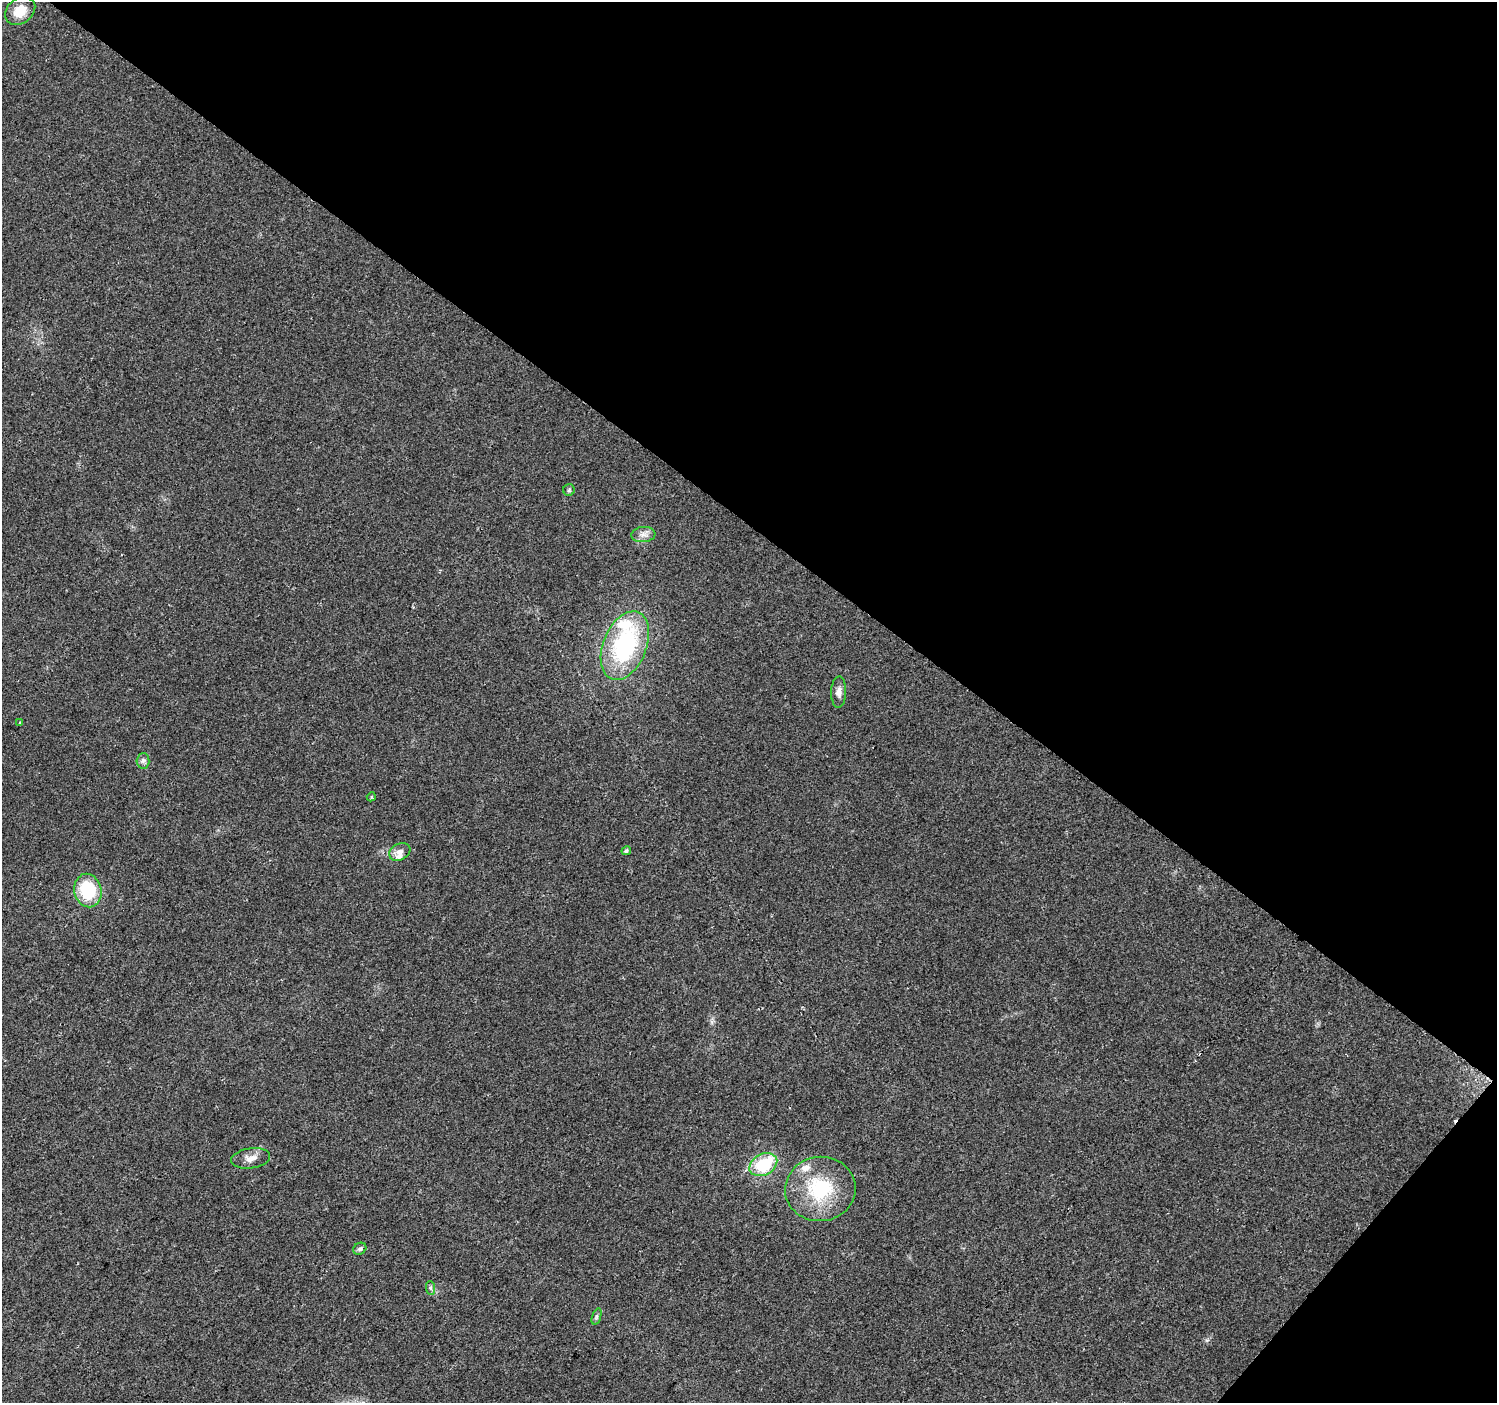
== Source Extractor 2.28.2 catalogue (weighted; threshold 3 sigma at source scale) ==
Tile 8 of 4 x 4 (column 4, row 2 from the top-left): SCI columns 4494-5988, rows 3043-4443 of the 5988 x 6020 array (HDU 1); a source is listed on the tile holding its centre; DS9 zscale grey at full resolution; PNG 1499 x 1405 px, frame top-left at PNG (2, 2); each listed source drawn as its Kron ellipse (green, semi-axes under 4 px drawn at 4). Shown black and unused: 40% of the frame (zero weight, under 2 of 3 exposures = <1% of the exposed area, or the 3 px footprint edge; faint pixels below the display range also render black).
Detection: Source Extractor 2.28.2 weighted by HDU 2 'WHT'; one run over the whole footprint, this tile lists its part. Background 0.0475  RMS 0.0062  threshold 0.0279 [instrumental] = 3 sigma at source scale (4.5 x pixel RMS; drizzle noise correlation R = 1.50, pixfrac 1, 0.0396/0.0396 arcsec/px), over >= 5 px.
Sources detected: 21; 1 cosmic-ray / hot-pixel residue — neither listed nor drawn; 3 inside a brighter listed object's ellipse — not listed separately; the other 17 listed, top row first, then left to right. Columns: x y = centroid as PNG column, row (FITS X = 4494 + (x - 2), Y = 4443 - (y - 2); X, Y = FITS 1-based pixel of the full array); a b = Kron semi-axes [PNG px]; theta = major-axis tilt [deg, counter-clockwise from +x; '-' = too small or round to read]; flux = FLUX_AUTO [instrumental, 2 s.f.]
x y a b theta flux
20 11 16 12 38 10
569 490 6 5 - 1
643 535 12 7 5 3.5
625 646 36 21 68 75
839 692 15 7 87 3.4
20 723 4 2 - 0.61
143 761 8 6 87 1.8
371 797 5 3 - 0.73
626 851 5 4 - 1.1
400 852 11 8 28 3.3
88 890 17 13 -77 32
251 1158 19 10 8 5.4
763 1165 15 10 29 32
820 1189 35 32 6 44
360 1249 7 5 34 1.4
430 1288 7 4 -89 1.2
597 1316 8 4 71 1.3